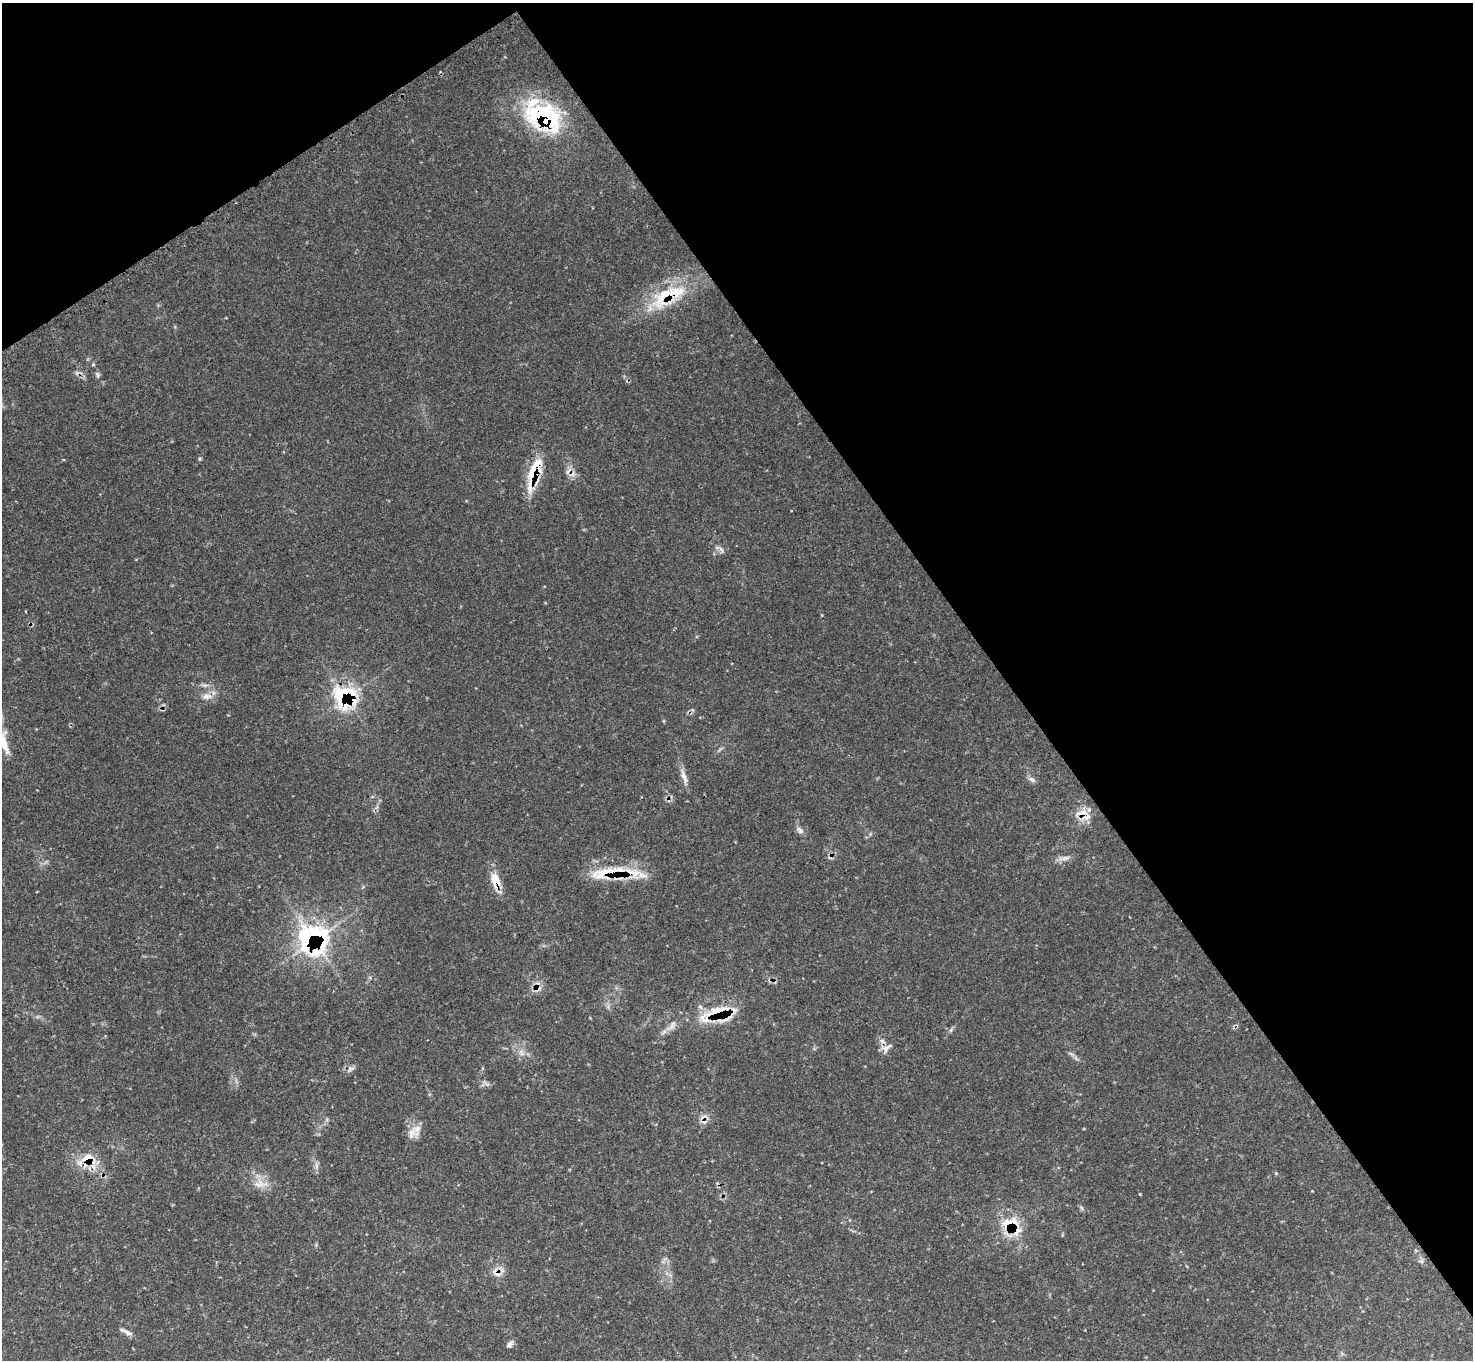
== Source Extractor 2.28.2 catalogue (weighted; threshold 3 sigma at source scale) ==
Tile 3 of 4 x 4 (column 3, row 1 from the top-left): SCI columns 2952-4422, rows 4387-5744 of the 5906 x 5906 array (HDU 1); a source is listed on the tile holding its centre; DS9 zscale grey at full resolution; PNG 1475 x 1362 px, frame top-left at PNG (2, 3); no overlay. Shown black and unused: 36% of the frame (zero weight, under 3 of 4 exposures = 1% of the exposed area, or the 3 px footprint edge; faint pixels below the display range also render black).
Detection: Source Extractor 2.28.2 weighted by HDU 2 'WHT'; one run over the whole footprint, this tile lists its part. Background 0.121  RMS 0.0045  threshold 0.0201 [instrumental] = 3 sigma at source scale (4.5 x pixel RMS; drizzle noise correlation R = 1.50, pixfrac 1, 0.05/0.05 arcsec/px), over >= 5 px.
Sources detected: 32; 2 cosmic-ray / hot-pixel residue — not listed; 4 inside a brighter listed object's ellipse — not listed separately; the other 26 listed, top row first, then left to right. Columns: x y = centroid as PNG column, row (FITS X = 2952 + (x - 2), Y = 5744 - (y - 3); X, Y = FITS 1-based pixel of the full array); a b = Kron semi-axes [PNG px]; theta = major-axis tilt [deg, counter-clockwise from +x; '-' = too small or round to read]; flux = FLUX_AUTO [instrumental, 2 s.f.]
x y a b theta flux
545 121 45 22 -9 40
668 296 62 22 29 26
98 375 9 5 -77 1
534 471 46 13 70 16
206 696 12 8 6 2.8
345 696 32 30 -34 31
4 743 35 10 -78 7.5
684 776 21 6 -70 3.1
1032 780 9 6 -40 1.3
1081 813 22 8 14 4.5
800 830 11 6 -59 1.7
1065 858 9 5 17 1.6
604 873 47 15 11 18
495 879 19 11 -66 7.2
313 938 38 35 -28 63
714 1013 52 16 25 18
886 1049 13 7 69 2.4
350 1069 10 5 42 1.3
412 1133 19 10 71 4.5
88 1158 17 12 13 8.2
259 1184 16 10 12 4.5
1082 1208 6 4 -71 0.69
1011 1223 26 17 -5 13
497 1274 14 7 -31 2.7
126 1332 20 5 -26 1.9
509 1345 8 6 39 1.4
Overlapping masked pixels (flux is a lower limit): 13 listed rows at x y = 545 121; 668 296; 534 471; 345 696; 1081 813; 604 873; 495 879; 313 938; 714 1013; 886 1049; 88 1158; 1011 1223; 497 1274
Isophote crosses this tile's border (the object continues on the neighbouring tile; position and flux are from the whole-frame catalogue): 1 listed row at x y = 4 743
Unlisted compact peaks at least as high as the median listed source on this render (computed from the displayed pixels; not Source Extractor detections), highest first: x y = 1140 1194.